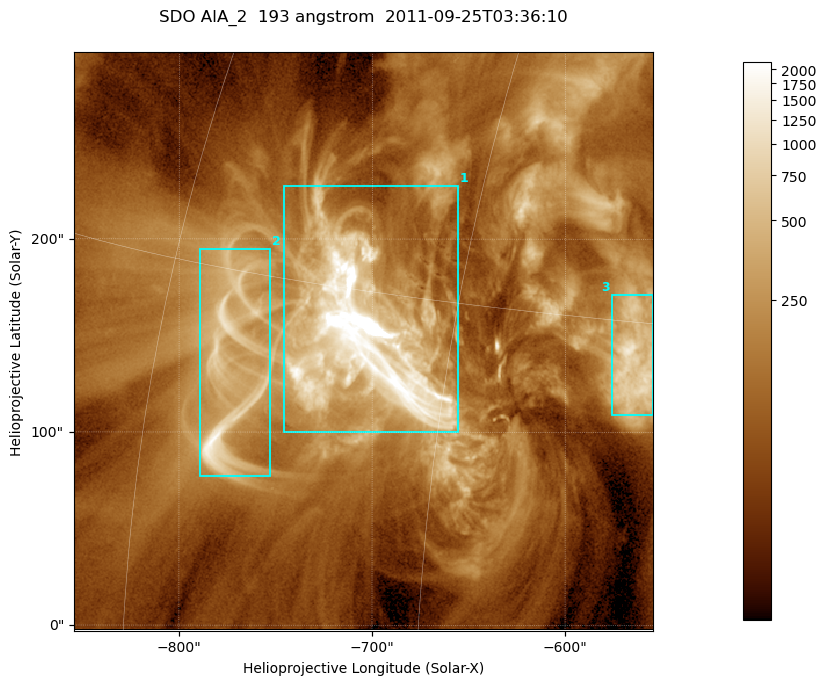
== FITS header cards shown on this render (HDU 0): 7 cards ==
TELESCOP= 'SDO     '           /
INSTRUME= 'AIA_2   '           /
WAVELNTH=                  193 /
WAVEUNIT= 'angstrom'           /
DATE-OBS= '2011-09-25T03:36:10.14' /
CTYPE1  = 'HPLN-TAN'           /
CTYPE2  = 'HPLT-TAN'           /

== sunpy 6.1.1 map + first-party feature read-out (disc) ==
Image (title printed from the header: SDO AIA_2  193 angstrom  2011-09-25T03:36:10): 499 x 499 px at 0.601 arcsec/px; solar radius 957 arcsec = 1592 px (partial field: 3.1% of the solar disc is inside the frame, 100% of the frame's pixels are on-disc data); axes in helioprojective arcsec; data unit not stated in the header (colour bar unlabelled)
Orientation: roll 0.0577 deg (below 1 deg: not rotated)
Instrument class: DISC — disc imager (sunpy class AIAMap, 193 A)
Bright regions (active regions / flare kernels): reference = the on-disc median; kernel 5 px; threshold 5 sigma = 379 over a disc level ~111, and >= 1.15x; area >= 249 px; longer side >= 6 px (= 3.6 arcsec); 3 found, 3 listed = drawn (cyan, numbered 1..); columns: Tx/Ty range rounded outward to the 2 arcsec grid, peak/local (2 s.f.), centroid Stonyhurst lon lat
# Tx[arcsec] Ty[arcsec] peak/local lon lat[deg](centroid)
1 -746..-654 100..228 156 -49 +14
2 -790..-752 76..196 15 -56 +12
3 -576..-554 108..172 11 -37 +14